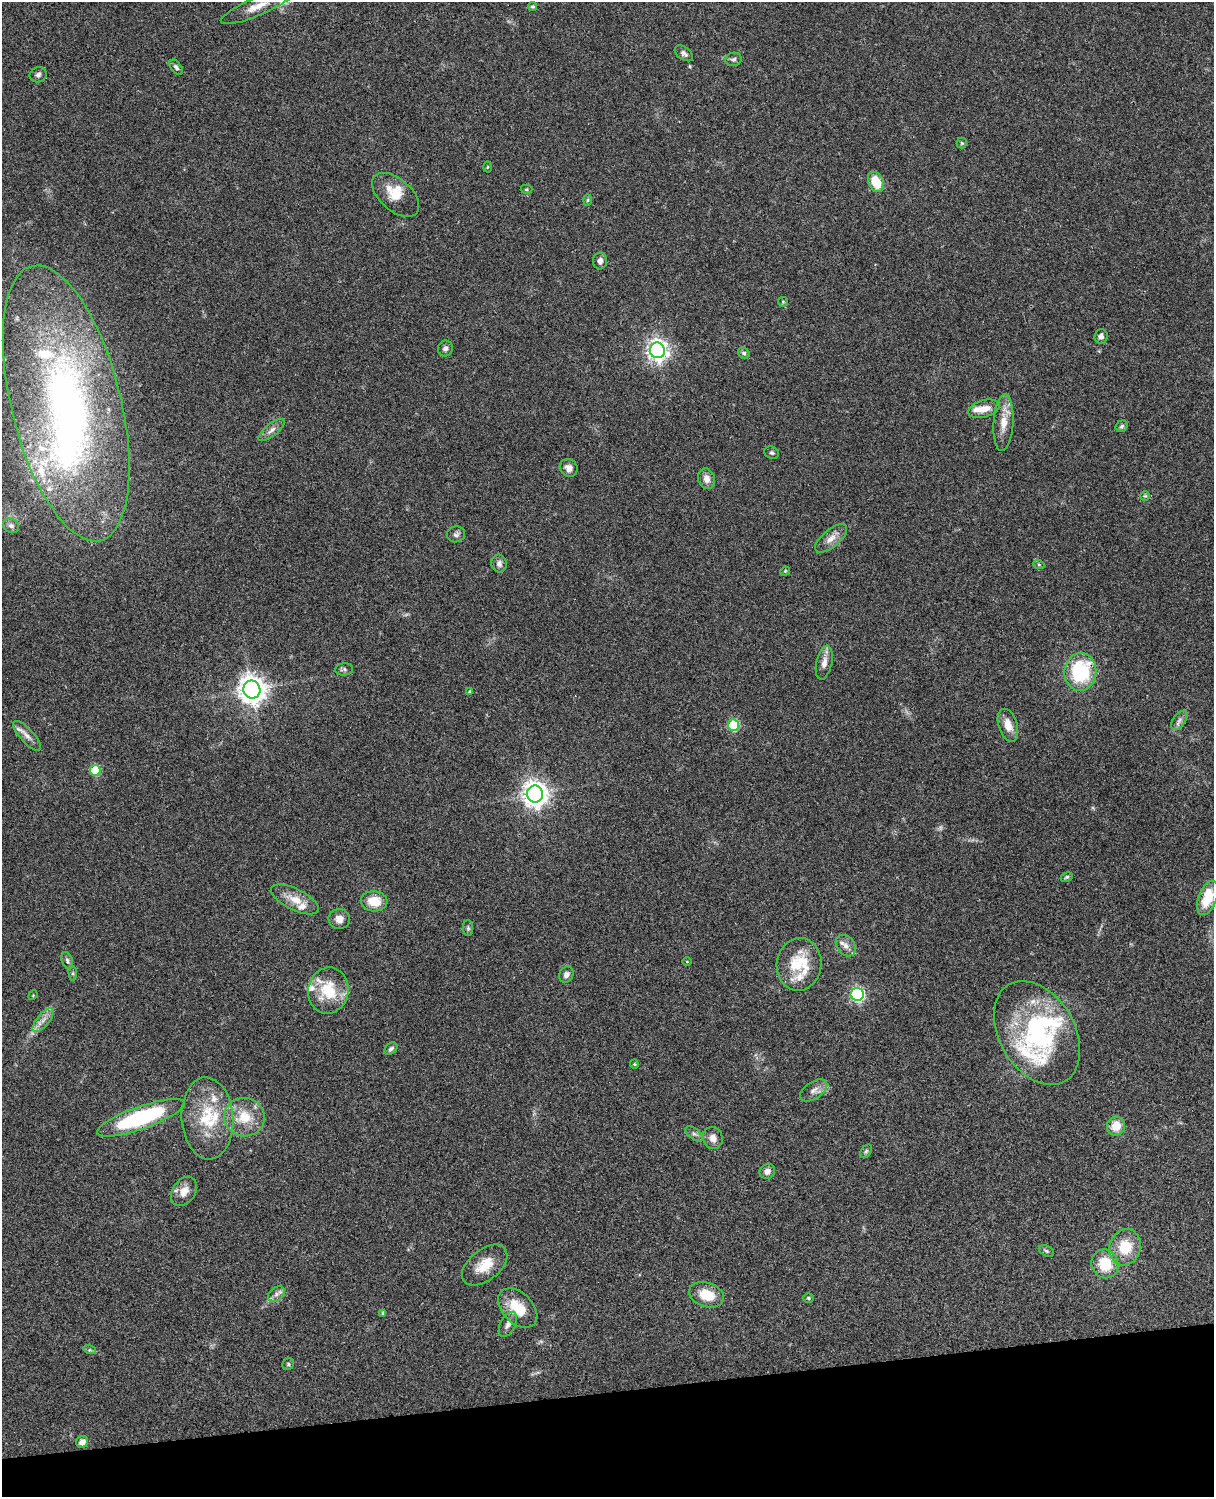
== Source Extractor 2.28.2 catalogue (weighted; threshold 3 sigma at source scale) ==
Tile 10 of 4 x 3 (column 2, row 3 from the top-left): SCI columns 1333-2544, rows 279-1773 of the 5086 x 4928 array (HDU 1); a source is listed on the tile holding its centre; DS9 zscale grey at full resolution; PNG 1216 x 1499 px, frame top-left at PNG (2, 2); each listed source drawn as its Kron ellipse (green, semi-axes under 4 px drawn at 4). Shown black and unused: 7% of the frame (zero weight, under 3 of 4 exposures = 6% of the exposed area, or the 3 px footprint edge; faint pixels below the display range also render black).
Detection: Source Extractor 2.28.2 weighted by HDU 2 'WHT'; one run over the whole footprint, this tile lists its part. Background 0.0782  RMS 0.0058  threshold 0.026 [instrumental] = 3 sigma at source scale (4.5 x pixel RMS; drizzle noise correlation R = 1.50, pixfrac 1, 0.05/0.05 arcsec/px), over >= 5 px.
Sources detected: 102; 1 too faint to see at this stretch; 2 inside a brighter object's white glare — neither listed nor drawn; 13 inside a brighter listed object's ellipse — not listed separately; the other 86 listed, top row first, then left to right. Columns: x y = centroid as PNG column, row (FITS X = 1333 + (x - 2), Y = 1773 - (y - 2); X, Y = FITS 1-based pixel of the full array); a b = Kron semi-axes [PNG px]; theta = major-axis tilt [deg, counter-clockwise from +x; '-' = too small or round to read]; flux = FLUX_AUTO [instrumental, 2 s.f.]
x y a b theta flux
258 6 40 9 23 10
532 7 4 4 - 0.79
684 53 10 6 -35 1.9
733 59 8 6 12 1.6
176 67 9 5 -51 1.7
38 75 9 7 23 1.8
962 143 5 5 - 0.79
487 167 5 3 - 0.55
876 182 11 7 -64 13
526 189 6 4 2 0.85
396 195 28 16 -41 12
588 200 6 4 88 0.66
600 261 8 7 - 2.7
783 302 5 5 - 0.73
1101 336 7 6 - 2
445 348 8 7 - 2.1
657 350 8 7 - 330
744 353 6 5 - 1.2
66 403 142 55 -76 290
984 409 16 8 16 6.1
1003 423 28 10 86 9
1122 426 6 5 - 1.1
271 430 16 6 38 3
772 453 7 6 - 1.3
569 468 9 8 - 3.4
706 479 10 8 -73 4.1
1145 496 5 5 - 0.67
11 526 8 6 -31 2.3
456 534 9 8 - 1.8
831 538 19 8 41 4.9
499 564 9 7 -78 2.3
1039 565 5 3 - 0.71
785 571 5 4 - 0.59
824 663 17 8 78 4.4
344 669 9 6 4 1.5
1080 672 19 16 83 44
252 690 9 8 - 690
470 692 4 4 - 1
1179 720 11 6 54 2.2
733 725 6 5 - 36
1008 725 17 9 -73 6.6
27 736 19 7 -47 3.5
95 770 5 5 - 25
535 794 8 8 - 560
1067 877 6 4 26 0.82
1208 898 18 9 69 16
295 899 26 10 -26 8.8
374 901 13 10 -4 10
339 919 11 10 - 4.4
468 928 8 5 -89 1
846 946 12 8 -51 3.7
67 961 9 5 -70 1.4
687 962 4 3 - 0.46
799 964 26 22 81 25
73 973 7 4 -83 0.93
566 975 8 7 - 2.6
328 991 23 20 79 23
857 994 6 6 - 100
33 995 5 4 - 0.54
43 1020 14 6 50 3.9
1037 1033 56 38 -60 82
391 1049 7 5 39 1.6
634 1064 4 4 - 0.56
814 1090 15 8 33 3.7
244 1117 20 19 - 15
141 1118 46 11 19 71
207 1118 41 26 -86 30
1116 1126 9 9 - 9.2
694 1134 10 5 -37 1.8
713 1138 11 10 - 4.1
866 1151 7 5 53 0.95
767 1171 8 7 - 2.7
184 1191 16 11 56 6.4
1125 1247 18 15 74 17
1046 1251 8 5 -28 1.2
1105 1264 14 13 - 16
485 1265 26 15 39 12
276 1294 9 6 40 2.5
706 1295 18 12 -18 13
808 1298 5 4 - 1
518 1308 23 15 -45 16
383 1313 4 4 - 1
508 1324 13 7 61 2.7
90 1350 6 4 -17 0.86
288 1364 6 5 - 0.91
82 1442 6 5 - 3.8
Overlapping masked pixels (flux is a lower limit): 1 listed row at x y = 1080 672
Isophote crosses this tile's border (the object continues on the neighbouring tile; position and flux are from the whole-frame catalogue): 1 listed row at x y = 258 6